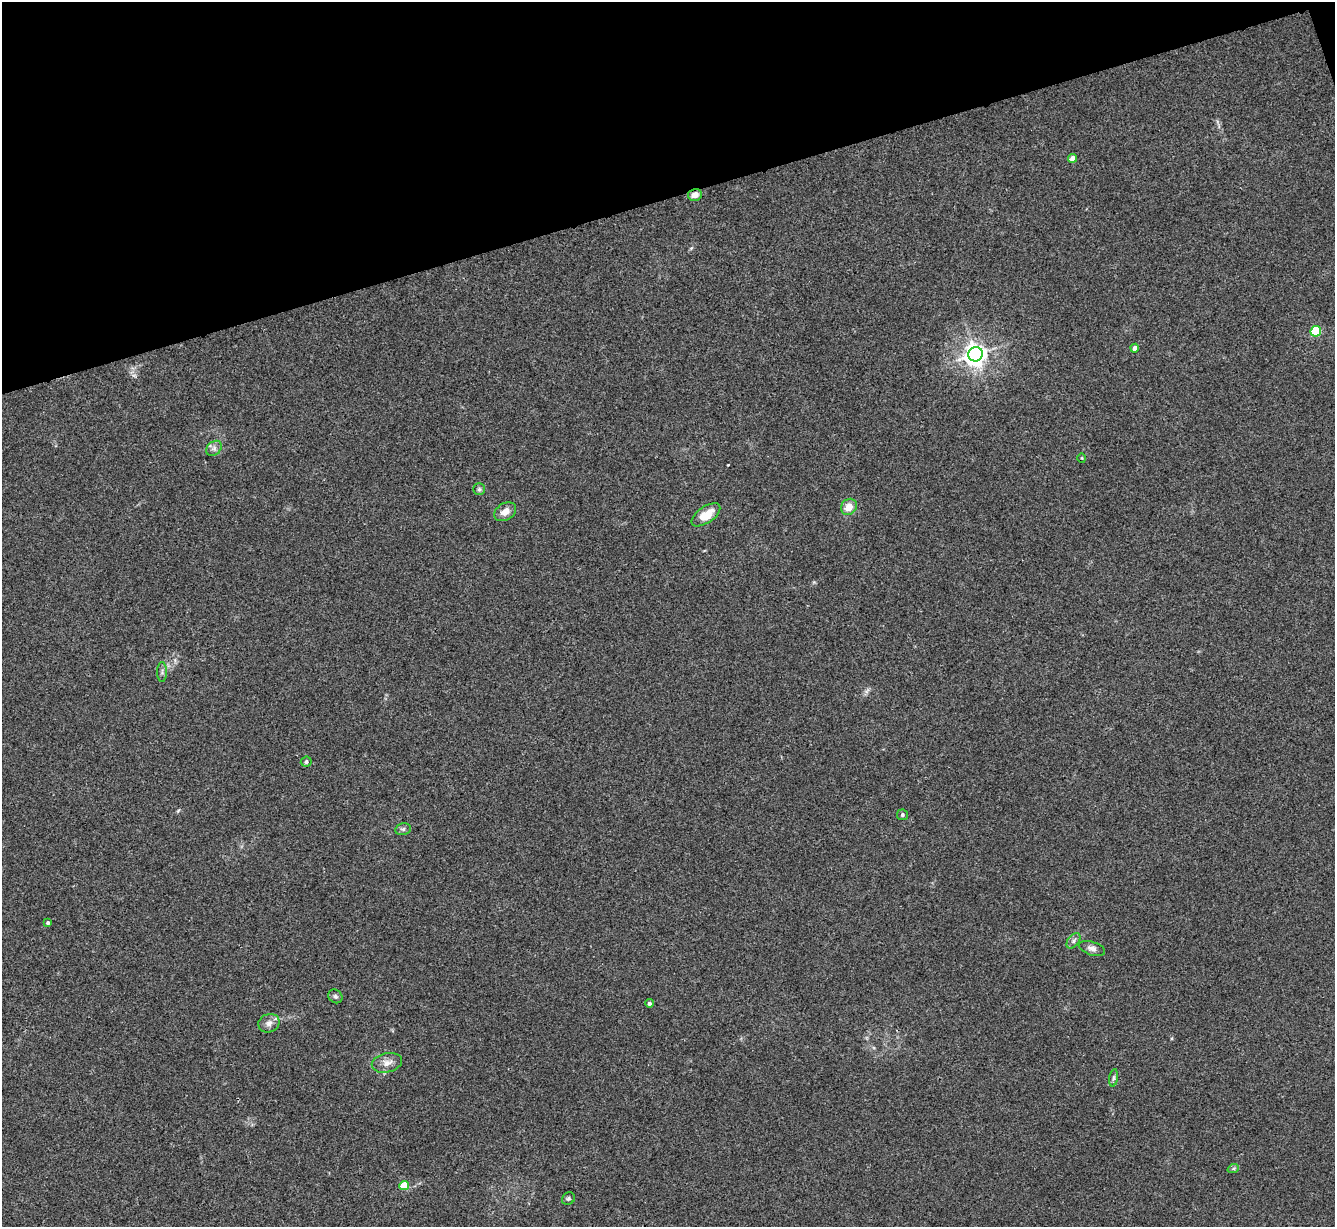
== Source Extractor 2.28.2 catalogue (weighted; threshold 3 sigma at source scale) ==
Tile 3 of 4 x 4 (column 3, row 1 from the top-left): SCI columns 2672-4004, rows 3951-5175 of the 5340 x 5325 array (HDU 1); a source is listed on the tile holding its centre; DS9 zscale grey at full resolution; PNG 1337 x 1229 px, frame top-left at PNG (2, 2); each listed source drawn as its Kron ellipse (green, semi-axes under 4 px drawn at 4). Shown black and unused: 16% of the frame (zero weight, under 3 of 4 exposures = <1% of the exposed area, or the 3 px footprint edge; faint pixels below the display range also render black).
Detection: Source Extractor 2.28.2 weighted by HDU 2 'WHT'; one run over the whole footprint, this tile lists its part. Background 0.0334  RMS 0.0043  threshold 0.0195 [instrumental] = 3 sigma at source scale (4.5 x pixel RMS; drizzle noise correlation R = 1.50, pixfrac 1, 0.05/0.05 arcsec/px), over >= 5 px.
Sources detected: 26; all 26 listed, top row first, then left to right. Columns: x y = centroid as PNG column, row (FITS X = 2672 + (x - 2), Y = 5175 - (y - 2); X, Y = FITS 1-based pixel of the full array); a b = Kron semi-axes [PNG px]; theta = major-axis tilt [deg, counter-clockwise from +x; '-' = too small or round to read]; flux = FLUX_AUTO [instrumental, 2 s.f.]
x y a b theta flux
1073 158 4 4 - 4.5
695 195 7 6 - 3.5
1316 331 5 5 - 29
1135 348 4 4 - 2.5
975 354 7 7 - 310
214 448 9 6 42 1.6
1082 458 5 3 - 0.36
479 489 6 6 - 0.76
849 507 8 7 - 4.7
505 512 12 8 31 3.5
706 515 16 8 34 7.8
162 672 10 5 -90 1.1
306 762 5 5 - 0.94
902 815 5 5 - 0.9
403 829 8 6 12 1
48 923 4 4 - 0.76
1073 941 9 5 53 1.2
1092 948 13 6 -17 1.9
335 996 7 6 - 0.97
649 1003 4 4 - 1.1
269 1023 11 9 23 2.3
387 1063 15 9 13 3.4
1114 1078 9 4 81 1
1233 1169 6 3 19 0.64
404 1185 5 4 - 13
568 1199 7 6 - 0.81
Overlapping masked pixels (flux is a lower limit): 1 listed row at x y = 695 195